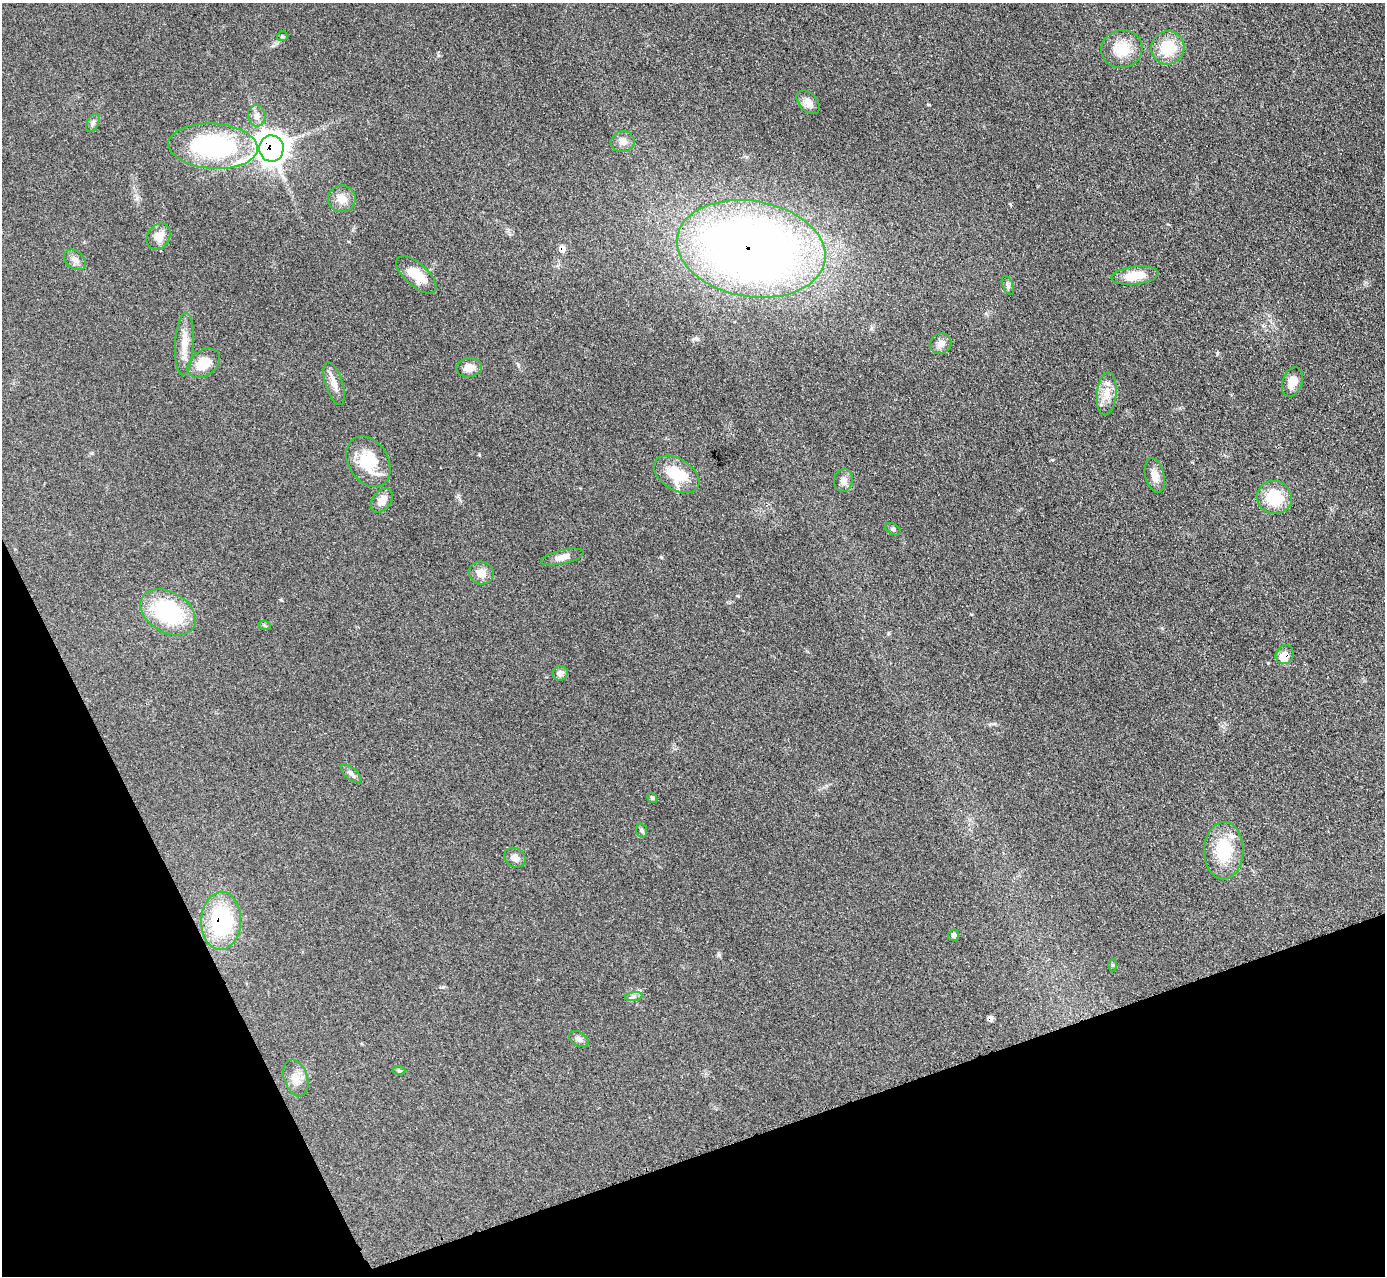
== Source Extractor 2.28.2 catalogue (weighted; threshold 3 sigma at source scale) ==
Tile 14 of 4 x 4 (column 2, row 4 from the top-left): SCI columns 1413-2795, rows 461-1734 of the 5757 x 5774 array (HDU 1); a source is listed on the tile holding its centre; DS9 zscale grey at full resolution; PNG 1387 x 1278 px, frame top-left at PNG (2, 3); each listed source drawn as its Kron ellipse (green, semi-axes under 4 px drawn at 4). Shown black and unused: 18% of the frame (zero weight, under 3 of 4 exposures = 3% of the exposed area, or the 3 px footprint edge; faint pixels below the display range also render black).
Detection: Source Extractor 2.28.2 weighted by HDU 2 'WHT'; one run over the whole footprint, this tile lists its part. Background 0.155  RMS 0.008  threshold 0.0359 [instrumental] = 3 sigma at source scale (4.5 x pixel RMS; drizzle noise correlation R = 1.50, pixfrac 1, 0.05/0.05 arcsec/px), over >= 5 px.
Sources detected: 53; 2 cosmic-ray / hot-pixel residue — neither listed nor drawn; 3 inside a brighter listed object's ellipse — not listed separately; the other 48 listed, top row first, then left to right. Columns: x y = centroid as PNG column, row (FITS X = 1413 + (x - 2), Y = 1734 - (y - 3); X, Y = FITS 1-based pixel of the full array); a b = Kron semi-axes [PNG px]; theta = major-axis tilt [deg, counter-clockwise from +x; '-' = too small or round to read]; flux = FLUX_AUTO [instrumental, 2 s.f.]
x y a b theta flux
282 36 5 5 - 1.1
1168 48 17 16 - 28
1122 49 21 19 14 19
808 102 14 9 -48 6.2
257 116 10 8 -80 4.3
93 123 10 5 61 2.2
623 142 12 10 11 5.2
213 146 45 22 -4 110
271 148 13 12 - 790
342 199 14 13 - 8.3
159 237 14 11 54 8.6
751 249 75 48 -10 680
75 260 12 9 -39 4.4
416 275 25 11 -42 16
1135 276 24 9 6 16
1008 285 10 5 -66 2.1
184 344 31 9 87 12
940 344 11 10 - 4.8
204 363 18 12 36 16
469 367 13 9 8 7.6
1292 382 15 10 71 9.2
334 384 22 8 -72 7.4
1107 394 21 9 85 10
368 462 27 19 -58 31
677 474 25 15 -32 28
1155 475 18 9 -76 7.7
843 480 11 9 76 5
1274 497 17 16 - 28
382 500 13 9 52 7.7
893 529 8 5 -30 1.7
562 557 22 7 13 6.3
481 573 12 11 - 7.4
168 612 30 20 -30 69
265 626 6 4 -20 1.1
1285 655 9 8 - 7.5
560 673 8 7 - 4.2
351 774 12 5 -41 2.7
652 798 5 4 - 1.3
641 831 7 5 -71 1.5
1224 851 28 19 88 34
515 858 11 9 -30 4.8
221 921 29 20 87 73
954 935 6 5 - 1.9
1113 965 6 4 -89 1.1
634 997 9 4 8 1.9
579 1039 10 7 -31 2.9
399 1071 6 4 -3 1
296 1078 19 11 -71 8.5
Overlapping masked pixels (flux is a lower limit): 4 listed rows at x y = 271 148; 751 249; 1285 655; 221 921
Unlisted compact peaks at least as high as the median listed source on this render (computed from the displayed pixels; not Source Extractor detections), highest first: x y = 1217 353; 719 955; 661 557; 738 596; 1268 663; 438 55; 443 987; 929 105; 697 339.